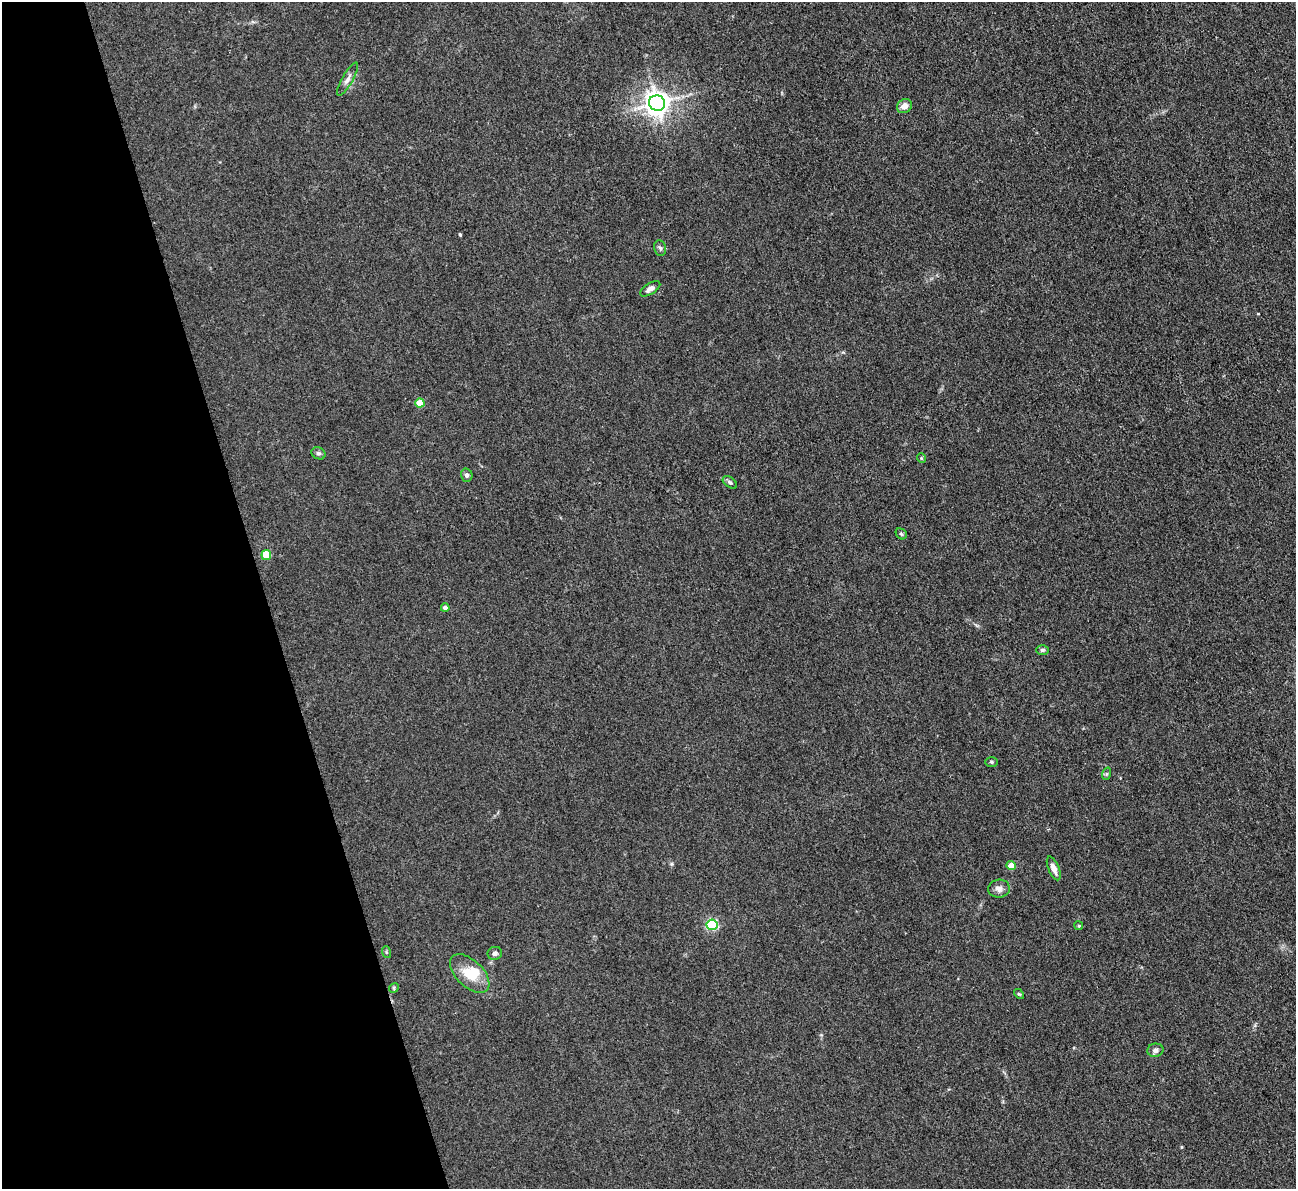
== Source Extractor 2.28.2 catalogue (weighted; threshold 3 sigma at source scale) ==
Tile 5 of 4 x 4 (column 1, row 2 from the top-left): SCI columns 1-1294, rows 2641-3827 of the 5174 x 5158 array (HDU 1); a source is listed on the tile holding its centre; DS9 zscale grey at full resolution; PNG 1298 x 1191 px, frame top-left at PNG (2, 2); each listed source drawn as its Kron ellipse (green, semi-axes under 4 px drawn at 4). Shown black and unused: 20% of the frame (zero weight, under 3 of 4 exposures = <1% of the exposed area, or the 3 px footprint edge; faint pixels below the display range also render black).
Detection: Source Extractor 2.28.2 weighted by HDU 2 'WHT'; one run over the whole footprint, this tile lists its part. Background 0.0504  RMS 0.0051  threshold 0.0229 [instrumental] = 3 sigma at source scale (4.5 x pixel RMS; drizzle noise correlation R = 1.50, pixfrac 1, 0.05/0.05 arcsec/px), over >= 5 px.
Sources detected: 28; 1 inside a brighter object's white glare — neither listed nor drawn; the other 27 listed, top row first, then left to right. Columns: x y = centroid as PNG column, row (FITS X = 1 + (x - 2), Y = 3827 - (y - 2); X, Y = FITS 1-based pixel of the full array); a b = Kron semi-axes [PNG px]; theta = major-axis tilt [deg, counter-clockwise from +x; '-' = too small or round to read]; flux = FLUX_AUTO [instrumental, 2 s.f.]
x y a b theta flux
348 79 19 5 60 2.6
657 103 8 7 - 520
904 106 8 6 37 3.7
660 248 8 6 -75 1.1
650 289 11 5 33 2.1
420 403 4 4 - 8.7
318 453 7 5 -27 1.1
921 458 5 3 - 0.44
467 475 6 5 - 1.5
730 482 8 5 -36 1.1
901 534 6 5 - 0.74
266 555 5 5 - 16
445 608 4 4 - 2.2
1042 650 6 5 - 0.94
992 762 6 5 - 0.77
1106 774 6 4 71 0.63
1011 865 4 4 - 6.9
1054 868 12 5 -67 3.5
999 889 11 9 3 2.7
712 925 5 5 - 57
1079 926 4 3 - 0.45
386 952 6 4 -72 0.57
495 953 7 6 - 1.7
470 973 24 13 -44 12
394 988 5 4 - 0.68
1019 994 6 3 -43 0.56
1155 1050 8 6 9 1.9